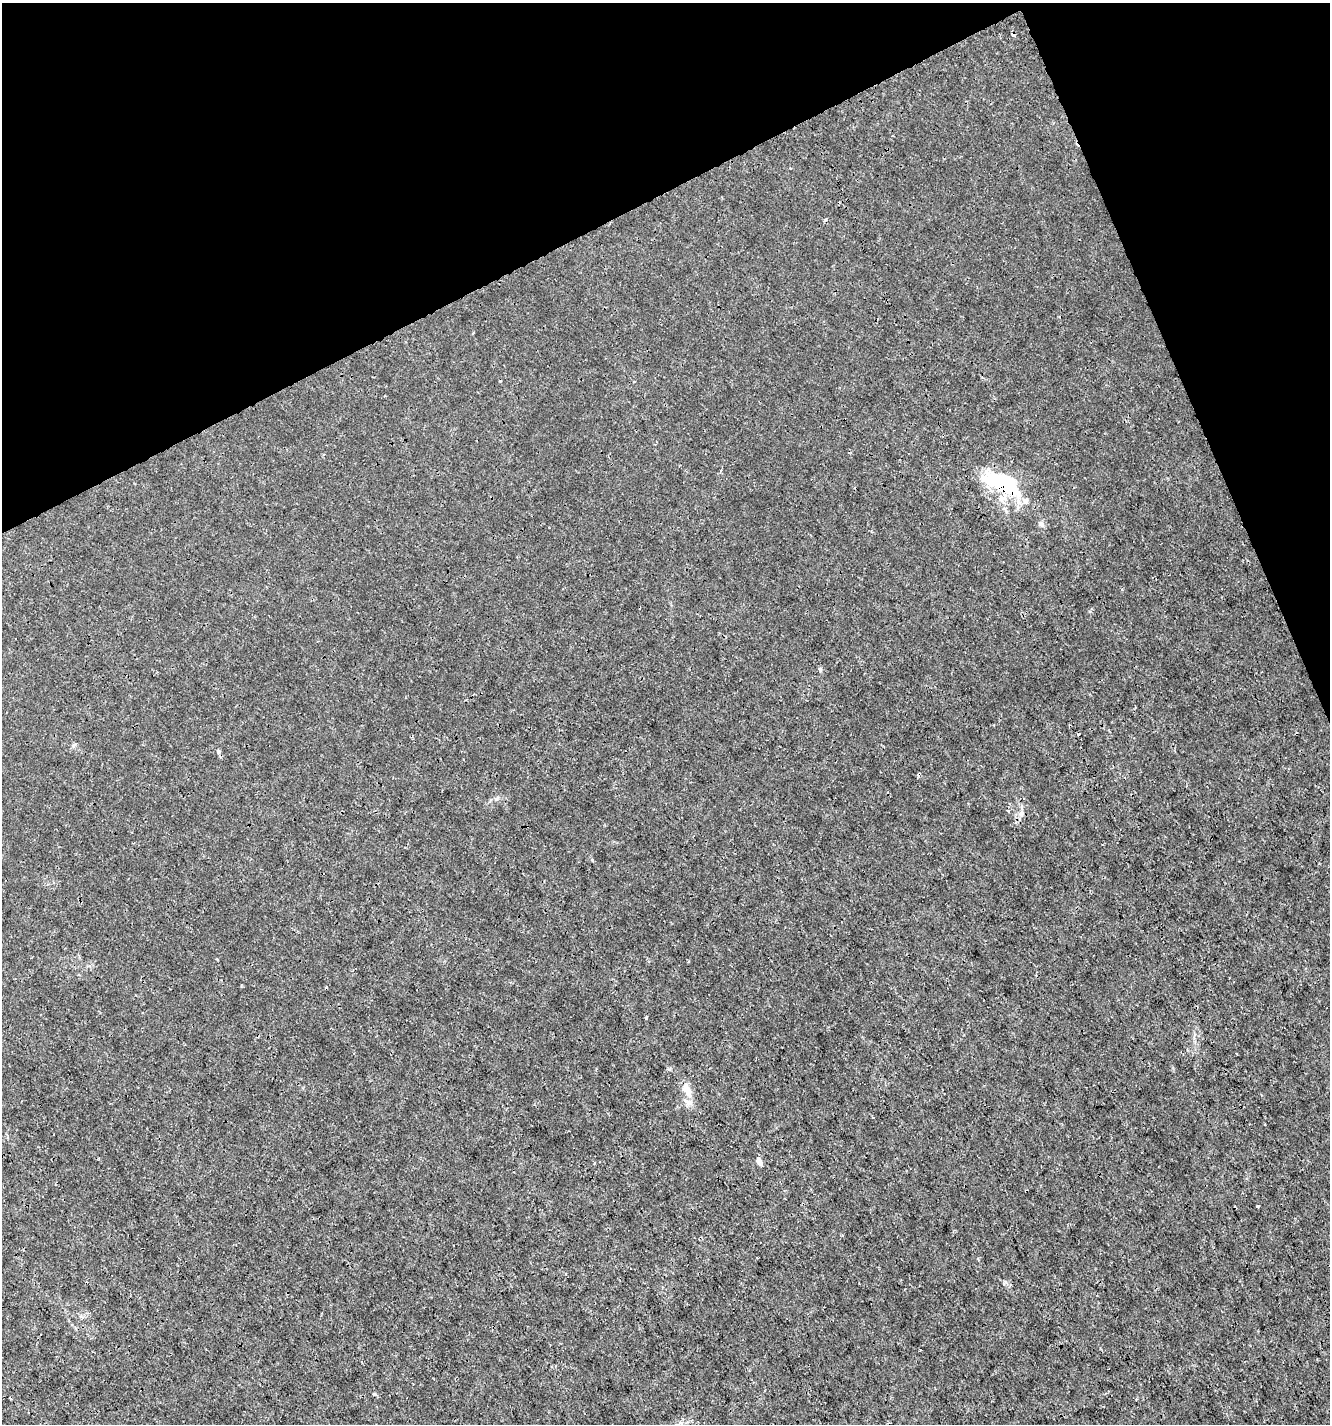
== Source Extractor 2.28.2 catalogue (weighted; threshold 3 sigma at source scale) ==
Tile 3 of 4 x 4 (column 3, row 1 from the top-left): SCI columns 2752-4079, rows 4269-5690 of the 5560 x 5690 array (HDU 1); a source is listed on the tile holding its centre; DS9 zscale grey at full resolution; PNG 1332 x 1426 px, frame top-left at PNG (2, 3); no overlay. Shown black and unused: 21% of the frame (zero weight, under 3 of 4 exposures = <1% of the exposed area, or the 3 px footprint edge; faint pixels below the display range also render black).
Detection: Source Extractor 2.28.2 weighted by HDU 2 'WHT'; one run over the whole footprint, this tile lists its part. Background 1.03e-04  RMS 9.4e-04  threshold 0.00422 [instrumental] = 3 sigma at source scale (4.5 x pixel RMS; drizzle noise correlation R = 1.50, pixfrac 1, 0.0396/0.0396 arcsec/px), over >= 5 px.
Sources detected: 15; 3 cosmic-ray / hot-pixel residue — not listed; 3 inside a brighter listed object's ellipse — not listed separately; the other 9 listed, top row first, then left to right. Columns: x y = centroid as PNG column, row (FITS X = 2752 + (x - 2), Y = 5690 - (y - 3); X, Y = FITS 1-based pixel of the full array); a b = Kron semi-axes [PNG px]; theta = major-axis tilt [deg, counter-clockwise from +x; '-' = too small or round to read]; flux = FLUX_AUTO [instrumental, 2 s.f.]
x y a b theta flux
1002 482 36 15 -25 9.3
1041 523 7 5 -44 0.23
820 669 6 5 - 0.16
1021 813 6 6 - 0.23
592 860 5 3 - 0.079
646 1018 3 3 - 0.11
688 1093 12 9 -78 0.82
760 1162 9 6 -59 0.38
1258 1206 3 3 - 0.14
Overlapping masked pixels (flux is a lower limit): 1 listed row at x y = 1002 482